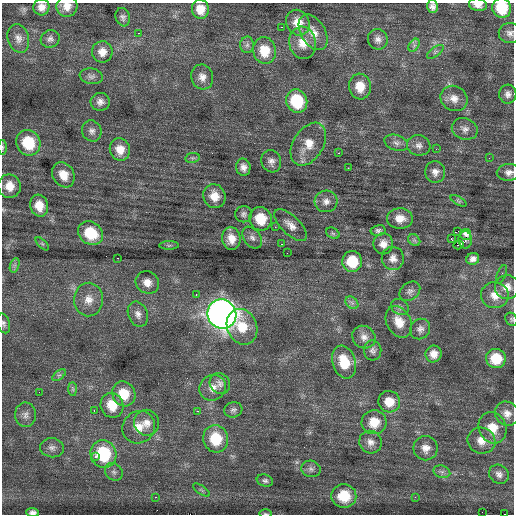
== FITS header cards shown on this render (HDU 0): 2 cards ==
NAXIS1  =                  512 / Axis length
NAXIS2  =                  512 / Axis length

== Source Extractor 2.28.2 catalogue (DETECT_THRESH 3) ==
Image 512 x 512 px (HDU 0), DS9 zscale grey, 1 PNG px = 1 image px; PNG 516 x 516 px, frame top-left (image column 1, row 512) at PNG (2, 3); each listed source drawn as its Kron ellipse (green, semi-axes under 4 px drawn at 4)
Background 0.458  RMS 0.88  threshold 2.64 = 3 sigma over >= 5 px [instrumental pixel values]
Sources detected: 135; all 135 listed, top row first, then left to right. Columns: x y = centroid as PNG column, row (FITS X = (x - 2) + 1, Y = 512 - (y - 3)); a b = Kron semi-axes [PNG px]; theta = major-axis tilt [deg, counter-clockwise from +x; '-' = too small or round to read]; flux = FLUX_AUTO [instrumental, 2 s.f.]
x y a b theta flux
478 5 9 6 -10 390
67 6 10 10 - 510
41 7 8 8 - 380
432 7 6 5 - 240
502 8 10 9 - 1900
200 9 9 8 - 740
123 17 9 7 -72 190
298 23 13 11 -60 860
281 27 3 2 - 150
313 32 19 12 -59 730
139 33 3 2 - 61
510 33 11 10 - 300
18 38 14 10 -73 420
50 39 9 8 - 230
378 39 10 10 - 310
303 43 16 13 -81 860
247 45 8 6 87 180
414 45 7 4 56 140
264 51 13 11 -82 1200
102 52 10 10 - 520
435 52 10 4 38 150
91 76 12 7 -10 230
202 77 12 10 -73 450
360 86 13 11 -82 990
508 94 9 8 - 270
454 98 14 12 -31 590
297 101 12 10 -65 2800
100 102 9 9 - 330
465 129 13 10 -20 370
92 131 11 9 -66 290
28 143 13 12 - 2300
396 143 12 7 -18 300
308 144 23 15 58 1200
419 145 12 10 -17 360
3 147 7 3 90 90
436 149 3 2 - 51
120 150 11 10 - 750
338 153 3 2 - 50
192 158 7 5 10 110
489 158 3 2 - 48
271 161 11 9 -71 330
243 167 8 7 - 320
348 168 2 2 - 310
435 172 11 10 - 360
509 172 12 8 2 320
63 175 13 10 -60 840
9 186 12 11 - 790
214 196 12 11 - 780
326 201 11 11 - 430
459 201 9 4 -31 120
39 206 11 9 -74 800
244 214 8 8 - 200
400 218 13 10 1 710
261 219 12 11 - 1500
291 225 21 9 -45 560
275 227 2 2 - 160
378 230 7 5 11 150
458 231 2 2 - 300
91 233 13 11 -35 1700
333 233 7 5 -31 110
465 234 5 5 - 490
252 238 12 8 -54 310
451 238 3 2 - 440
231 239 11 9 -82 680
414 240 7 5 -44 130
465 240 8 7 - 180
42 244 8 3 -44 78
282 244 3 2 - 130
383 244 10 10 - 460
169 245 10 4 0 120
458 245 5 3 - 400
287 253 2 2 - 52
118 258 2 2 - 83
393 258 11 11 - 410
473 259 6 6 - 290
352 261 10 10 - 1900
15 265 7 4 71 160
501 274 10 4 69 140
147 282 12 10 -32 570
507 287 12 12 - 550
410 291 11 8 37 260
196 295 3 2 - 260
495 295 14 13 - 760
89 299 17 14 87 820
352 303 7 5 -44 170
400 307 9 7 -33 200
138 314 13 9 -68 400
222 314 15 14 - 50000
511 319 7 5 -56 110
399 322 17 12 -62 910
4 323 10 6 -75 170
242 327 18 15 -68 1400
420 329 11 9 52 290
364 337 12 11 - 410
373 350 10 8 -79 240
434 354 8 8 - 460
496 358 10 9 - 1500
344 362 17 11 -72 1500
59 375 8 4 35 120
220 384 11 9 -52 310
213 388 14 12 35 560
73 389 7 4 -89 110
39 392 2 2 - 180
124 394 13 11 -63 1300
389 402 11 10 - 870
112 405 12 11 - 1300
94 410 2 2 - 300
233 410 9 7 16 190
197 411 3 2 - 160
507 414 12 11 - 480
25 415 12 10 -88 360
374 422 12 12 - 1000
147 423 13 12 - 550
139 427 17 15 44 950
493 428 16 13 -65 1100
216 439 13 12 - 2000
481 441 14 13 - 730
371 442 11 11 - 440
52 448 12 9 -8 340
426 448 12 12 - 530
103 454 14 13 - 3700
95 457 3 3 - 410
311 469 10 8 -14 230
114 472 9 8 - 230
442 472 8 6 -17 200
499 474 10 9 - 300
265 481 8 5 -17 160
201 490 10 4 -34 110
344 496 12 12 - 1700
155 497 2 2 - 340
415 497 3 3 - 81
33 512 6 4 -3 230
482 512 2 2 - 63
265 514 6 3 -1 77
505 514 2 2 - 41
At the frame edge (FLAGS 8, measured only in part): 14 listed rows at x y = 478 5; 67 6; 41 7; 432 7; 502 8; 510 33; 3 147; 509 172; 9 186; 511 319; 4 323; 33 512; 265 514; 505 514